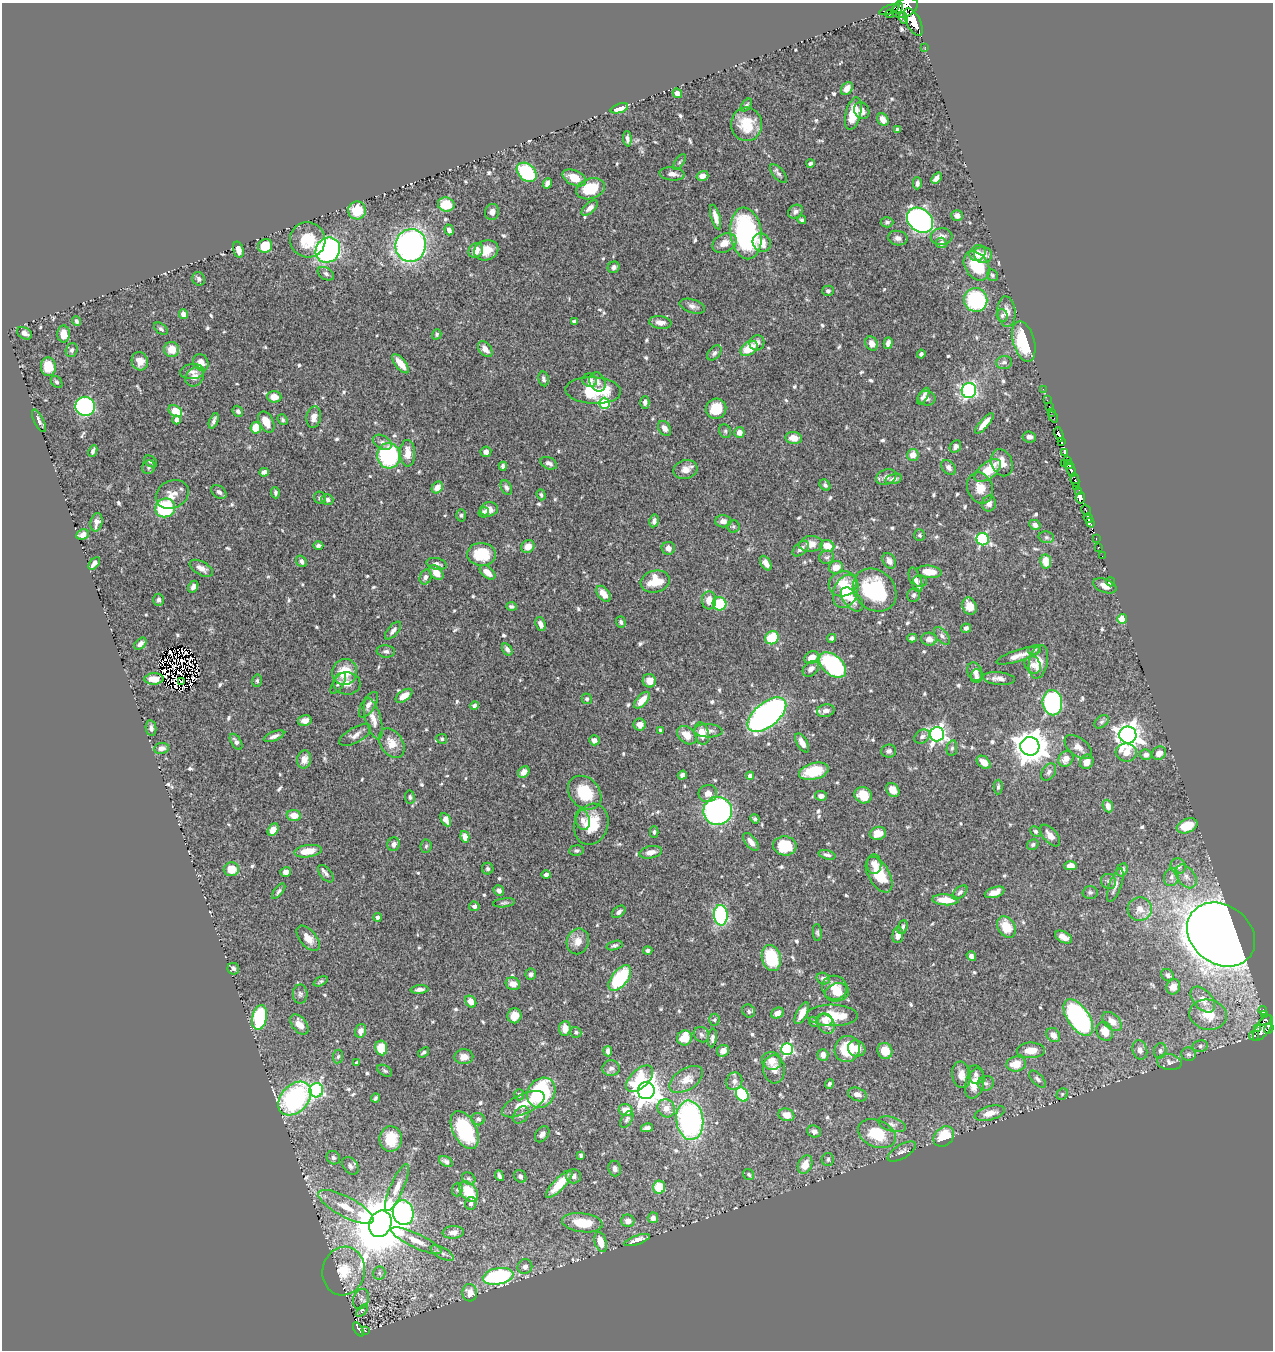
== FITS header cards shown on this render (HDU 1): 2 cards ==
NAXIS1  =                 1271
NAXIS2  =                 1348

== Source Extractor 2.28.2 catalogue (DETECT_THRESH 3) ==
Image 1271 x 1348 px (HDU 1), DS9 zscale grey, 1 PNG px = 1 image px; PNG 1275 x 1352 px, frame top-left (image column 1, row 1348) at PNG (2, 3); each listed source drawn as its Kron ellipse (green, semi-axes under 4 px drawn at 4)
Background 0.615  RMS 0.015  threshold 0.0438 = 3 sigma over >= 5 px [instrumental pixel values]
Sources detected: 705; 12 with non-positive FLUX_AUTO (blend fragments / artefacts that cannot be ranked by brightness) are neither listed nor drawn; of the other 693, the 500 brightest by FLUX_AUTO listed and drawn (193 fainter detections omitted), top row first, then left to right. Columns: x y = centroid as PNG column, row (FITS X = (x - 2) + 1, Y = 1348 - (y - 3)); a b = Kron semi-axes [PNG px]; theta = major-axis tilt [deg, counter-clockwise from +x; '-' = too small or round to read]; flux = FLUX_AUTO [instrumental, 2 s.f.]
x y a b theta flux
898 8 6 2 63 160
905 8 14 9 24 1600
889 9 11 3 20 180
889 14 4 2 - 96
903 18 6 4 -74 52
913 22 15 7 -62 1700
925 47 2 2 - 3.9
847 89 7 5 54 7.3
677 93 5 4 - 4.8
746 105 7 4 52 2.3
619 108 9 4 19 16
862 111 8 7 - 6.1
853 114 16 7 76 24
883 120 6 5 - 6.6
746 124 16 15 - 33
897 130 3 3 - 2
627 139 8 4 -86 3.7
679 162 9 4 54 1.8
810 163 4 3 - 2.4
527 172 11 8 -43 73
672 174 13 6 -5 5.7
778 174 11 5 -49 3.2
702 176 6 5 - 7.4
574 178 13 7 -26 17
936 178 6 4 48 5
917 183 6 4 -90 2.9
547 184 6 4 68 4.4
591 189 15 10 19 34
446 204 8 7 - 25
590 208 10 5 42 5.3
357 210 9 9 - 27
492 212 8 7 - 4.8
795 212 8 6 36 3.5
957 215 6 5 - 5.1
715 217 13 4 -74 7.3
802 220 4 4 - 2
920 220 14 11 -42 380
887 222 6 5 - 2.3
449 230 5 4 - 3.8
746 233 26 15 -82 180
942 237 11 8 5 6.6
898 238 10 7 -11 5.1
308 240 18 17 - 29
724 243 13 9 25 10
762 243 10 8 -48 10
941 243 5 5 - 4.6
411 245 16 15 - 330
265 246 7 6 - 21
238 250 8 5 -75 6.8
328 250 13 11 50 270
486 250 12 10 19 15
476 251 8 6 55 9.6
977 253 8 7 - 8.4
983 255 9 8 - 8.2
977 266 16 11 -56 42
614 267 6 5 - 3.4
326 274 9 6 -33 2.7
992 275 6 5 - 1.8
199 279 7 6 - 3
828 291 5 5 - 2.3
976 300 12 11 - 88
692 306 13 6 -17 4.9
1007 312 15 9 -85 9.6
183 314 5 4 - 6.4
1002 316 6 5 - 2.2
77 321 5 4 - 2.4
574 321 3 3 - 2.3
660 322 11 6 -7 6.6
161 329 8 5 -39 2.4
25 333 8 5 -31 3.9
64 334 8 6 -88 10
437 334 5 4 - 1.8
1024 341 21 10 -74 53
757 343 8 7 - 5
888 343 6 4 74 4.4
872 344 7 5 -61 6.3
749 348 9 6 34 25
485 349 9 6 -52 7.6
72 350 7 5 72 2.8
172 350 7 7 - 15
714 353 9 5 49 2.6
921 354 4 3 - 2.1
140 361 9 8 - 9.7
201 362 8 7 - 7.8
1004 362 8 6 3 3.2
400 364 12 5 -51 12
48 367 9 7 -85 19
192 372 12 7 6 4.9
195 377 10 8 50 8.9
543 379 7 5 -78 2.4
590 380 7 6 - 4.6
57 382 7 5 -49 1.9
597 382 10 7 -65 4.3
1043 389 2 2 - 9.5
969 390 7 7 - 190
593 391 28 13 -3 44
923 396 9 4 59 3.8
274 397 7 5 -5 9
927 398 8 7 - 3.4
1047 400 2 2 - 7.1
645 402 6 4 90 3.4
604 403 5 5 - 75
85 406 10 9 - 170
1049 406 2 2 - 7.6
716 409 10 10 - 26
175 411 7 5 -31 29
238 411 6 5 - 3.2
1051 412 2 2 - 8.5
314 417 11 7 80 6.3
1053 417 6 3 -57 8.9
177 420 4 4 - 6.3
283 420 6 4 -50 1.8
39 421 12 4 -64 4
214 421 8 3 68 3.2
266 422 11 7 -63 13
984 423 13 4 49 9.4
256 428 6 5 - 20
665 428 8 6 -54 5.4
725 431 7 5 -65 1.9
739 432 5 5 - 7.9
1059 434 7 3 -71 180
1029 437 7 5 -6 4.5
794 438 8 6 -7 10
382 442 10 6 -31 4.1
1061 442 4 2 - 53
955 447 7 5 56 3.2
93 451 6 4 64 3.1
486 452 5 5 - 4.6
408 453 13 7 -88 13
1065 453 4 3 - 83
913 455 6 6 - 8.6
389 456 13 11 -85 110
1068 460 3 3 - 48
150 461 7 5 -37 2
549 463 9 5 -23 4.2
1002 463 14 10 -68 11
1064 464 3 2 - 22
1069 465 4 4 - 92
503 466 4 4 - 3.3
149 467 7 6 - 2.4
949 467 8 6 -48 3.6
685 470 12 9 15 8.2
988 470 15 8 37 24
1071 470 7 3 -67 240
264 472 5 4 - 4.2
886 477 10 7 21 5.6
894 479 8 5 14 4
1075 480 7 4 -81 170
825 485 6 5 - 2.8
1077 486 4 3 - 170
437 487 6 5 - 8.1
506 487 8 5 -64 2.7
980 488 16 12 -68 13
1079 491 3 3 - 23
219 492 8 5 -39 3.5
275 493 5 4 - 2
172 494 17 13 27 11
541 495 5 4 - 2.1
320 498 6 6 - 2.5
1080 498 5 4 - 120
327 499 6 5 - 3.5
989 504 8 7 - 4.8
165 508 10 9 - 110
489 509 9 7 9 7.9
1086 510 6 2 -57 81
484 512 5 5 - 2
461 515 6 5 - 2.1
1088 518 5 3 - 130
654 521 6 4 77 3.8
723 521 8 6 0 5.4
96 522 9 6 79 5.3
1090 523 5 3 - 130
1035 525 6 5 - 4
733 526 6 6 - 1.9
83 534 6 5 - 5.6
919 535 6 5 - 2
1046 537 8 6 -14 2.6
1096 538 4 3 - 21
983 539 6 6 - 130
811 544 12 8 4 9.6
318 546 5 3 - 2.3
528 546 7 6 - 9.1
827 546 7 6 - 15
1098 547 3 3 - 31
668 548 7 6 - 6.2
801 549 10 5 41 5
482 554 14 11 -3 34
1102 556 2 2 - 5.2
827 557 7 6 - 2.8
301 561 6 4 -54 3.3
889 561 8 6 -59 4.5
1046 561 7 5 -81 19
94 563 7 4 50 5.9
766 563 8 5 -61 6.7
437 564 10 5 -12 4.1
836 567 7 6 - 11
201 568 13 6 -29 7.2
487 572 9 5 -40 8.7
929 572 12 6 -5 15
436 573 8 6 -49 11
426 577 7 5 67 3.7
915 580 13 5 -70 4.9
655 581 15 11 13 26
920 581 7 5 -15 2.2
1110 582 4 4 - 6.4
843 584 14 12 18 20
1105 586 12 7 -20 7.2
193 587 6 4 62 4.2
875 590 23 19 -43 87
846 591 17 12 69 27
603 594 9 5 -50 11
914 595 7 6 - 2.8
852 599 14 8 -50 11
159 600 6 5 - 3
709 600 9 7 -85 12
720 604 7 6 - 49
969 606 9 6 -67 12
511 607 5 4 - 2.3
1122 619 5 5 - 17
621 622 6 4 -73 2.7
540 624 7 5 -70 4.7
966 628 5 4 - 3
393 631 11 5 50 4.1
942 636 10 5 -49 3.5
772 638 7 6 - 36
832 638 4 4 - 2.9
912 638 5 4 - 3.1
929 639 8 6 -3 6.3
140 644 7 5 42 4.7
507 649 6 4 -58 3.7
1034 650 6 5 - 1.9
386 651 9 6 -5 3.1
1018 656 23 5 18 8.2
812 658 8 6 34 11
1038 662 17 9 79 15
833 665 16 10 -41 130
1033 665 9 7 -59 4.6
811 669 9 6 41 6.2
345 672 13 12 - 26
975 672 9 7 -69 4.8
976 676 7 6 - 3
999 678 16 6 -5 6.6
154 679 9 5 3 8.6
257 681 6 5 - 1.9
649 681 6 6 - 7.8
182 682 3 2 - 2
338 683 12 5 57 2.9
347 683 14 11 -5 9.7
404 696 9 5 35 10
587 699 5 5 - 2.2
642 700 10 5 49 13
1052 703 12 10 -88 170
368 705 14 6 57 6.4
475 706 4 4 - 3.7
826 711 9 6 14 5.5
767 715 23 12 39 360
373 719 21 8 -74 11
305 721 7 5 13 5.9
1102 722 8 5 39 2.4
640 725 6 6 - 7.5
151 728 8 5 -80 3.3
661 731 4 3 - 2.1
708 731 14 6 -2 6
702 733 11 7 -77 14
937 734 7 7 - 320
355 735 18 7 29 6.3
687 735 11 7 -40 12
1128 735 8 8 - 950
274 736 11 4 22 3.9
922 737 8 6 34 3.3
442 739 5 5 - 2.1
594 740 5 5 - 6
236 742 9 5 -57 3.4
392 743 16 11 -55 15
802 743 10 5 -61 6.9
1030 746 9 9 - 1800
1078 747 16 9 -37 7.8
161 748 7 5 8 4.9
952 748 8 5 79 2
889 751 7 6 - 3.6
1126 753 10 9 - 14
1159 753 7 6 - 7
1146 755 6 5 - 4
304 759 9 7 78 7.3
1066 759 8 7 - 9.2
984 762 8 5 -41 11
1087 762 7 6 - 8.6
814 771 15 8 15 38
524 772 6 5 - 6.8
1049 772 9 6 57 3.3
682 775 5 4 - 3.4
750 776 4 4 - 6.3
998 787 7 4 88 2.5
893 790 7 6 - 11
585 793 19 14 -45 40
708 793 9 8 - 7.7
863 795 9 8 - 19
821 796 6 4 -6 4.5
410 797 6 5 - 2
1108 806 6 5 - 6.6
718 811 14 14 - 230
294 815 7 5 -8 11
755 819 5 4 - 1.9
446 820 7 4 -62 7.5
583 820 10 7 -75 4.5
591 824 21 16 71 34
1187 826 11 7 22 28
273 830 7 5 61 10
1035 831 6 4 -44 2
654 832 5 4 - 2
878 833 8 6 13 11
1050 836 13 7 -50 9.3
465 837 6 4 -74 9.2
751 842 10 5 -51 8.1
394 844 7 6 - 4.4
1033 845 6 5 - 2
426 846 7 5 85 1.9
785 846 12 9 -4 30
576 850 7 5 5 2.4
308 851 14 6 8 18
651 852 11 6 12 6.5
827 855 9 4 -15 3.3
874 864 10 7 -85 5.5
1071 866 6 4 1 9.4
1178 866 8 7 - 5.2
231 869 7 7 - 16
488 869 6 5 - 2.4
1122 870 7 5 62 4.7
286 872 5 4 - 3.9
326 874 10 5 -51 3.1
546 875 4 4 - 4
879 875 19 10 -60 27
1186 876 13 8 -52 7.8
1171 877 9 7 73 4.9
1109 881 8 7 - 3.2
1115 885 18 6 71 5.4
279 891 9 4 51 2.3
499 891 6 5 - 3.6
995 892 10 5 18 8.9
1090 892 7 6 - 2.3
960 893 9 5 41 2.6
945 900 13 5 -3 18
504 903 11 4 8 2.2
474 906 5 5 - 3
1140 909 12 12 - 11
619 912 7 5 40 3.3
721 915 10 7 -86 140
378 917 4 4 - 3.5
903 927 7 5 67 2.4
1006 927 11 8 -58 24
817 932 8 4 -85 1.9
1221 934 36 29 -37 2100
898 935 8 5 84 6.8
1063 937 9 5 -29 7.7
308 938 15 8 -49 10
578 941 13 11 70 11
614 946 8 4 16 2.5
648 951 4 4 - 2.6
971 956 5 4 - 4.7
771 958 13 9 -76 54
233 969 6 5 - 2.5
531 974 5 5 - 2.7
1168 975 7 5 -42 3.2
620 978 15 8 51 81
823 978 7 5 -19 3.8
321 981 8 4 26 1.8
513 984 7 6 - 7.8
1173 987 8 7 - 8.9
834 988 12 12 - 13
420 989 9 4 4 3.8
837 992 12 9 13 11
300 994 9 7 90 2.9
1203 1000 15 9 -48 12
471 1002 6 5 - 11
1263 1010 4 3 - 28
749 1011 7 6 - 2.7
778 1013 6 5 - 8.5
802 1013 12 5 63 12
1264 1014 3 3 - 89
832 1015 25 11 -1 31
1208 1015 19 15 -10 25
514 1016 7 7 - 10
260 1017 12 7 79 79
1078 1017 21 10 -56 210
714 1020 6 5 - 1.9
825 1020 8 6 -13 5.7
1265 1020 7 3 34 140
814 1022 5 4 - 2.1
1112 1022 11 7 -44 8.8
299 1024 11 7 -52 9.9
826 1024 10 8 -57 7.1
565 1028 7 5 86 9.9
1258 1028 4 2 - 35
1263 1028 15 6 56 120
1269 1029 5 4 - 130
361 1031 7 5 71 6.6
1105 1031 10 7 -64 11
576 1032 5 5 - 1.9
701 1035 8 7 - 2.9
1053 1035 8 6 -50 7.9
1254 1035 5 5 - 24
685 1038 7 7 - 19
712 1038 9 4 83 3
1200 1046 8 5 10 2.7
381 1048 7 6 - 27
857 1048 9 8 - 9.4
787 1049 6 5 - 140
847 1049 13 12 - 36
1031 1050 14 8 2 14
1140 1050 10 7 -71 5.7
608 1051 5 4 - 4.7
723 1051 6 5 - 7.1
885 1051 8 7 - 19
1160 1051 8 6 74 3.1
423 1052 6 4 36 1.8
1188 1054 7 6 - 3.2
823 1055 6 5 - 5.4
338 1057 7 5 82 2.2
464 1057 9 7 1 8.1
772 1061 10 9 - 11
1169 1062 12 8 -9 4.9
357 1063 4 3 - 2.7
1016 1064 10 7 8 17
611 1068 8 8 - 4.3
774 1069 14 11 -86 8.6
385 1071 8 5 -29 2
961 1075 13 9 -80 10
976 1075 9 7 -72 3.5
639 1079 16 9 43 34
686 1079 19 10 32 14
1037 1079 10 5 -46 3
734 1081 9 8 - 4.8
986 1083 8 7 - 3
829 1084 5 4 - 3
975 1084 15 9 74 16
316 1090 7 7 - 150
646 1091 8 8 - 1200
541 1093 16 13 56 120
742 1094 7 5 -60 70
857 1094 10 6 -20 5.1
1062 1094 6 5 - 1.8
519 1095 5 5 - 2.4
375 1098 4 3 - 2
295 1099 19 13 46 150
523 1104 23 10 25 18
666 1108 9 8 - 11
626 1110 7 6 - 13
990 1113 15 7 15 11
521 1115 9 7 50 4.1
786 1115 8 6 -17 10
478 1119 7 6 - 3.1
627 1119 9 5 59 2.6
690 1120 20 13 -83 230
892 1124 14 7 -16 5
647 1128 6 4 11 3.8
465 1130 20 11 -63 60
814 1131 7 6 - 3.9
542 1134 9 6 54 3.9
877 1134 20 13 -22 38
944 1137 11 9 45 35
391 1139 13 11 88 27
902 1152 16 7 30 5.6
581 1155 4 3 - 2.4
333 1158 7 6 - 2.4
828 1159 6 6 - 2.3
446 1161 7 5 -32 2.9
805 1165 10 7 68 14
350 1166 10 7 -51 3.3
615 1168 8 6 -82 3.6
749 1175 6 5 - 2
499 1176 5 3 - 2.1
520 1176 7 5 -56 3.3
574 1176 7 7 - 4.8
469 1178 7 5 -33 2
559 1184 18 6 47 24
397 1187 25 6 66 10
659 1187 6 6 - 34
457 1190 7 5 86 1.9
469 1192 12 7 -52 30
471 1203 6 5 - 2.7
346 1207 31 10 -28 23
403 1213 12 10 -76 210
653 1218 5 5 - 4.5
628 1221 6 6 - 7.5
582 1223 20 9 -7 27
380 1224 14 11 68 7400
453 1232 10 6 3 5.9
637 1240 13 4 18 8
416 1241 27 7 -25 12
601 1242 10 6 -73 14
442 1253 13 5 -29 3.3
525 1267 7 7 - 4.1
344 1271 24 21 78 33
379 1273 6 6 - 2.5
498 1276 15 8 11 120
470 1293 8 7 - 10
361 1299 10 7 72 4
362 1311 7 4 50 6
358 1329 8 3 -58 39
366 1331 3 2 - 2.8
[193 fainter detections neither listed nor drawn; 12 non-positive-flux detections neither listed nor drawn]